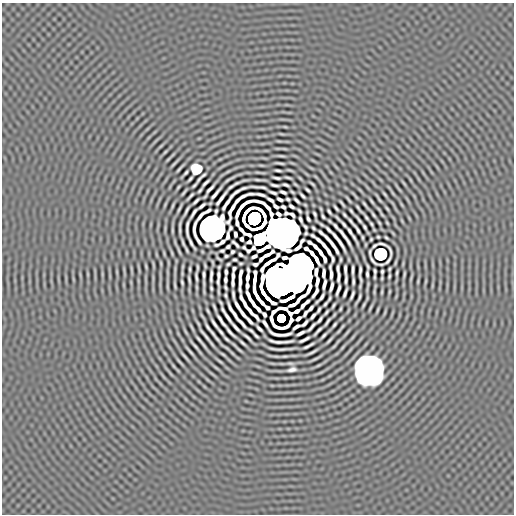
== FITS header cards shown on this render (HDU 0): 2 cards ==
NAXIS1  =                  512 / length of data axis 1
NAXIS2  =                  512 / length of data axis 2

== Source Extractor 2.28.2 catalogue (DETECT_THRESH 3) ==
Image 512 x 512 px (HDU 0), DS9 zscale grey, 1 PNG px = 1 image px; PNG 516 x 516 px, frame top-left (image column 1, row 512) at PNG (2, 3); no overlay
Background -5.38e-08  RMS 3.3e-05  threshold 9.95e-05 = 3 sigma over >= 5 px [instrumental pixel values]
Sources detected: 326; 5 with non-positive FLUX_AUTO (blend fragments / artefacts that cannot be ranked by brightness) are not listed; the other 321 listed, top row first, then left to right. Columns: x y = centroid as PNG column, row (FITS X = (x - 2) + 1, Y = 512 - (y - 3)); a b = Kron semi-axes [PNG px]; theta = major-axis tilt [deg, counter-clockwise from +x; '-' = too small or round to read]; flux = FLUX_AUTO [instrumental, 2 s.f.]
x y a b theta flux
285 127 5 3 - 2.0e-03
282 134 10 3 -9 2.8e-03
279 141 11 2 0 3.8e-03
161 146 10 3 40 3.6e-03
284 149 5 2 - 2.8e-03
165 152 5 2 - 2.9e-03
281 156 8 2 -3 4.4e-03
168 159 6 2 46 3.2e-03
175 163 19 2 45 5.7e-03
280 163 9 2 -9 4.4e-03
261 165 7 2 -9 2.8e-03
180 168 11 2 49 5.2e-03
196 169 8 8 - 9.6e-02
278 170 6 2 -6 4.5e-03
289 170 5 2 - 3.0e-03
228 171 8 3 29 2.7e-03
185 173 9 2 47 5.0e-03
203 175 5 2 - 3.5e-03
276 178 7 2 -8 4.8e-03
288 178 7 2 -15 4.0e-03
300 178 3 2 - 2.0e-03
190 179 6 2 49 4.1e-03
199 179 6 2 46 3.4e-03
227 180 6 2 36 3.9e-03
259 180 11 2 -4 5.5e-03
206 183 8 2 42 5.9e-03
404 183 12 3 -48 3.8e-03
295 184 4 2 - 2.5e-03
312 184 6 2 -39 3.4e-03
194 185 8 2 43 3.4e-03
275 185 8 2 -9 4.9e-03
286 185 6 2 -18 4.3e-03
178 187 4 2 - 2.7e-03
231 187 8 2 35 5.1e-03
258 187 20 2 -4 2.8e-03
243 188 7 2 18 4.8e-03
398 188 18 3 -54 4.9e-03
210 189 10 2 47 7.6e-03
200 190 6 2 52 3.2e-03
307 190 5 2 - 4.1e-03
184 192 8 2 50 3.9e-03
236 192 8 2 33 5.6e-03
283 192 6 3 -20 5.0e-03
292 192 5 2 - 2.7e-03
216 193 15 2 51 1.1e-02
273 193 7 2 -19 4.8e-03
393 193 13 3 -51 4.8e-03
385 194 5 2 - 3.2e-03
190 196 9 2 48 4.4e-03
302 196 7 2 -45 4.6e-03
378 198 10 2 -58 4.2e-03
221 199 16 2 53 9.7e-03
280 199 6 3 -25 5.5e-03
288 199 4 3 - 2.9e-03
348 199 8 2 -51 3.6e-03
297 200 7 2 -46 4.9e-03
196 201 8 2 45 5.2e-03
372 201 6 2 -58 3.7e-03
342 203 8 2 -53 4.0e-03
165 204 7 3 64 2.3e-03
226 204 18 3 56 7.3e-03
173 205 7 2 74 3.3e-03
365 205 9 2 -52 5.1e-03
402 205 7 3 -71 2.0e-03
202 206 8 2 40 5.3e-03
291 206 5 3 - 4.6e-03
283 207 5 3 - 3.6e-03
179 208 8 2 67 4.6e-03
336 208 6 2 -51 4.2e-03
387 208 4 2 - 2.9e-03
321 209 6 2 -71 2.3e-03
359 209 11 2 -52 4.9e-03
379 209 12 3 -53 4.2e-03
186 211 10 2 62 6.1e-03
207 211 7 2 33 5.3e-03
299 211 5 2 - 3.5e-03
351 211 7 2 -54 3.9e-03
194 212 13 2 58 2.7e-03
329 212 6 2 -56 4.0e-03
286 213 4 3 - 2.6e-03
315 214 5 2 - 3.9e-03
201 215 11 3 50 4.9e-03
292 215 6 3 -36 4.3e-03
344 215 7 2 -47 3.9e-03
373 215 6 2 -59 3.8e-03
323 216 5 2 - 3.6e-03
366 217 6 2 -54 3.9e-03
254 218 11 11 - 3.7e+00
337 218 7 2 -48 3.6e-03
409 218 7 3 -59 2.1e-03
308 219 5 3 - 3.8e-03
358 219 10 2 -52 5.6e-03
300 220 6 3 -68 4.2e-03
330 221 4 2 - 2.6e-03
350 221 6 2 -58 3.7e-03
379 223 4 2 - 2.9e-03
387 223 4 2 - 2.5e-03
321 224 7 2 -34 4.5e-03
344 224 8 2 -49 4.9e-03
371 224 5 2 - 3.4e-03
335 226 7 2 -50 4.7e-03
305 227 5 2 - 2.8e-03
365 227 6 2 -58 4.5e-03
187 228 17 3 -89 2.6e-03
212 228 20 13 34 5.5e+00
313 228 4 2 - 3.1e-03
357 229 13 2 -56 9.1e-03
172 230 8 2 -88 3.9e-03
180 230 7 2 -87 4.7e-03
329 230 8 2 -47 5.1e-03
350 231 7 2 -57 5.3e-03
281 233 19 16 -21 2.4e+01
321 233 6 2 -45 4.8e-03
393 233 6 3 -53 2.2e-03
235 234 5 3 - 5.3e-03
313 236 15 3 -36 2.6e-03
335 237 11 3 -48 6.2e-03
345 237 22 3 -55 9.5e-03
354 237 15 2 -62 7.3e-03
378 237 3 3 - 2.5e-03
386 238 4 2 - 2.8e-03
242 239 4 3 - 5.0e-03
259 239 11 9 56 6.7e-01
371 239 4 3 - 2.5e-03
198 241 8 3 -57 5.8e-03
302 241 5 2 - 4.2e-03
191 242 14 2 -61 6.6e-03
249 242 5 3 - 4.9e-03
309 242 5 3 - 4.1e-03
340 242 18 2 -59 1.1e-02
235 244 9 3 -43 4.3e-03
332 244 24 3 -53 7.4e-03
382 244 9 2 -16 2.7e-03
324 245 12 3 -49 1.0e-02
375 246 8 2 37 3.6e-03
228 247 4 3 - 3.7e-03
298 247 8 3 42 6.1e-03
315 247 7 3 -44 7.7e-03
306 249 5 3 - 4.6e-03
390 250 10 3 -67 7.1e-04
222 251 4 3 - 2.9e-03
328 251 8 3 -61 8.1e-03
232 252 4 3 - 3.5e-03
320 252 7 3 -56 1.0e-02
370 252 7 2 88 2.9e-03
312 253 6 3 -54 1.0e-02
380 254 8 8 - 6.0e-01
241 255 4 3 - 3.9e-03
267 255 13 3 30 1.2e-02
226 256 4 3 - 3.1e-03
254 256 5 3 - 4.5e-03
219 259 6 2 -40 3.0e-03
261 259 5 3 - 4.6e-03
316 259 10 3 -63 1.3e-02
325 259 6 3 -75 6.0e-03
333 259 7 3 -80 2.4e-03
340 259 5 2 - 2.8e-03
235 260 4 3 - 3.0e-03
373 261 10 2 -49 3.1e-03
388 261 10 3 55 2.9e-03
395 262 5 2 - 2.7e-03
161 263 5 2 - 2.7e-03
228 264 3 3 - 2.8e-03
240 264 4 2 - 2.5e-03
381 264 6 2 0 3.1e-03
153 265 6 2 -82 2.7e-03
146 266 5 2 - 2.8e-03
300 266 16 13 -69 5.0e+00
368 266 5 2 - 3.1e-03
183 267 8 3 85 3.2e-03
219 267 3 2 - 2.6e-03
197 268 7 2 87 3.5e-03
338 268 7 2 -86 4.8e-03
131 269 8 3 -85 2.6e-03
139 269 13 2 -80 2.6e-03
190 269 5 2 - 3.3e-03
234 269 5 3 - 2.8e-03
345 269 9 2 -88 4.5e-03
389 269 4 2 - 2.6e-03
353 270 10 2 89 6.6e-03
360 270 9 2 83 5.6e-03
375 271 6 3 -87 3.1e-03
117 272 8 3 -77 2.4e-03
226 272 6 3 89 4.7e-03
316 272 7 3 86 9.7e-03
382 272 4 3 - 3.1e-03
240 273 8 3 76 5.9e-03
323 273 8 3 89 6.3e-03
331 273 14 3 -86 7.6e-03
397 273 5 2 - 3.5e-03
88 274 6 3 -82 2.3e-03
367 274 6 3 -89 4.3e-03
404 274 6 2 77 3.4e-03
204 275 7 2 89 5.8e-03
218 275 7 2 -87 6.1e-03
211 276 11 2 88 7.9e-03
233 276 6 3 90 5.4e-03
247 276 13 3 85 1.2e-02
389 276 4 2 - 3.1e-03
196 277 9 2 -83 5.3e-03
338 277 10 2 84 6.1e-03
374 277 4 2 - 2.5e-03
255 278 15 3 86 1.1e-02
382 278 5 2 - 2.7e-03
411 278 7 2 73 3.3e-03
73 279 5 3 - 1.8e-03
360 279 8 2 -76 4.0e-03
189 280 8 2 -79 4.6e-03
225 280 6 3 89 5.2e-03
280 280 21 17 -74 1.7e+01
346 280 8 2 87 5.6e-03
240 281 8 3 89 7.8e-03
294 281 12 10 -18 4.6e+00
353 281 7 2 -90 4.7e-03
418 281 8 3 82 2.9e-03
426 281 7 3 79 2.7e-03
182 282 5 2 - 3.6e-03
218 282 6 3 -84 2.4e-03
317 282 9 3 80 6.1e-03
233 283 6 3 -88 4.7e-03
324 284 9 3 77 8.3e-03
175 285 7 2 -79 3.7e-03
247 286 6 3 87 6.1e-03
375 286 5 3 - 1.8e-03
225 287 5 2 - 3.2e-03
331 287 9 3 74 7.3e-03
211 288 4 2 - 3.3e-03
240 289 8 2 -78 4.1e-03
338 290 11 3 71 5.4e-03
218 292 11 2 89 4.7e-03
382 292 7 2 84 3.3e-03
389 292 6 2 81 2.8e-03
315 293 10 3 60 3.0e-03
345 293 10 2 70 6.3e-03
225 295 5 2 - 3.0e-03
233 295 10 2 -80 5.4e-03
352 295 9 2 68 5.5e-03
322 297 8 3 55 5.9e-03
329 298 5 2 - 2.8e-03
358 299 12 2 62 4.7e-03
253 302 24 3 -55 3.6e-03
221 303 6 2 -60 3.3e-03
325 304 6 2 53 3.4e-03
333 305 6 2 60 3.6e-03
364 305 6 2 60 3.4e-03
237 306 8 3 -59 8.6e-03
267 307 4 3 - 4.1e-03
215 308 8 2 -69 4.5e-03
311 308 6 3 51 5.7e-03
370 308 7 2 64 3.6e-03
340 309 4 2 - 2.7e-03
223 310 6 2 -65 3.9e-03
319 310 6 2 65 3.9e-03
377 310 7 2 78 3.0e-03
208 311 5 2 - 3.3e-03
233 312 20 3 -59 7.4e-03
326 312 5 2 - 3.7e-03
305 313 7 3 58 4.7e-03
243 314 9 3 -51 7.6e-03
264 314 5 3 - 3.5e-03
313 316 7 3 47 5.5e-03
228 317 11 2 -56 8.5e-03
281 318 6 6 - 2.6e-01
298 318 5 3 - 6.5e-03
320 320 8 2 52 5.5e-03
221 321 15 2 -55 8.8e-03
250 321 8 2 -47 5.5e-03
327 322 9 2 55 5.6e-03
241 323 13 2 -46 1.0e-02
265 323 10 3 -57 2.5e-03
305 323 8 3 45 3.1e-03
214 324 12 2 -57 7.4e-03
334 325 6 2 52 4.1e-03
342 326 6 2 53 3.3e-03
192 327 16 3 -63 5.1e-03
208 327 9 2 -58 5.3e-03
236 327 10 2 -48 7.7e-03
296 327 7 3 31 5.3e-03
312 327 11 2 48 5.7e-03
259 328 7 2 -46 5.9e-03
251 331 6 2 -34 3.8e-03
318 331 11 2 47 6.5e-03
221 332 8 2 -52 5.1e-03
230 332 13 2 -46 7.3e-03
212 333 7 2 -54 4.1e-03
300 333 9 3 26 6.7e-03
347 333 12 2 50 4.7e-03
205 335 15 2 -51 9.7e-03
324 335 7 2 45 5.1e-03
256 336 7 2 -44 3.8e-03
247 337 10 2 -43 6.7e-03
217 338 7 2 -44 3.6e-03
226 339 7 2 -43 4.4e-03
304 340 11 2 26 7.1e-03
329 340 8 2 47 4.8e-03
271 341 7 2 -22 4.6e-03
201 342 16 2 -51 9.5e-03
278 342 25 2 4 1.1e-02
243 343 7 2 -41 5.0e-03
194 345 13 2 -49 7.1e-03
224 346 14 2 -37 6.4e-03
308 346 12 2 27 7.2e-03
334 346 7 2 46 4.0e-03
281 349 25 2 1 1.0e-02
239 350 8 2 -39 4.4e-03
190 351 11 2 -49 6.2e-03
312 352 13 2 27 6.9e-03
223 354 5 2 - 3.2e-03
274 356 12 2 -8 4.9e-03
285 356 7 2 4 4.2e-03
185 357 11 2 -50 5.9e-03
316 358 12 2 27 5.7e-03
220 361 11 3 -37 4.0e-03
180 362 10 2 -48 5.2e-03
290 363 8 3 -3 5.0e-03
318 365 5 2 - 2.9e-03
173 366 13 3 -48 3.9e-03
216 368 10 3 -34 3.3e-03
292 369 8 4 10 8.7e-03
369 370 18 17 - 5.1e+00
171 374 12 3 -48 3.9e-03
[5 non-positive-flux detections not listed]